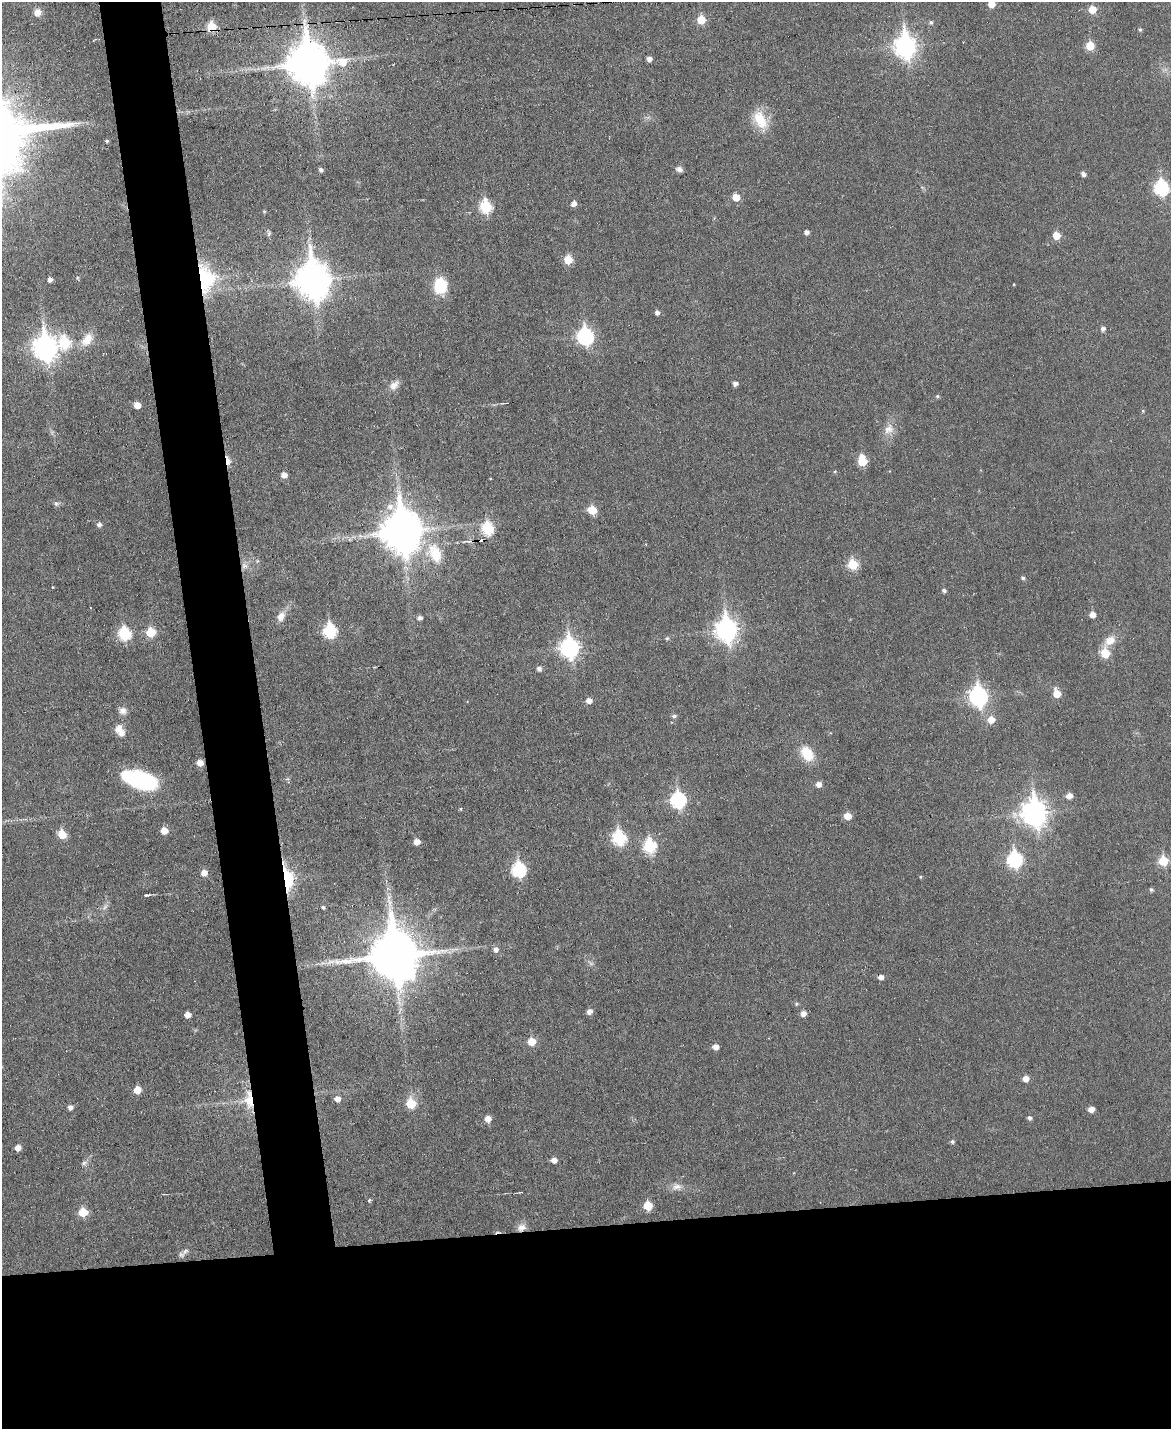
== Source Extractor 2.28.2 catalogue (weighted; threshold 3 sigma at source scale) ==
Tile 11 of 4 x 3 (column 3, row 3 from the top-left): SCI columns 2338-3506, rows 131-1557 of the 4676 x 4653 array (HDU 1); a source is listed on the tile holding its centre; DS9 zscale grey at full resolution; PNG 1173 x 1431 px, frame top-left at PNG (2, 2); no overlay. Shown black and unused: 19% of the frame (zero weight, under 3 of 6 exposures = <1% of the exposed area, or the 3 px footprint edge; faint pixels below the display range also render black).
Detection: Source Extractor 2.28.2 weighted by HDU 2 'WHT'; one run over the whole footprint, this tile lists its part. Background 0.0383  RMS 0.0043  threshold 0.0175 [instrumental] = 3 sigma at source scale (4.09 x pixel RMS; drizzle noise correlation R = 1.36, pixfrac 0.8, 0.05/0.05 arcsec/px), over >= 5 px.
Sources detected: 130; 2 too faint to see at this stretch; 1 cosmic-ray / hot-pixel residue — not listed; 1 inside a brighter listed object's ellipse — not listed separately; the other 126 listed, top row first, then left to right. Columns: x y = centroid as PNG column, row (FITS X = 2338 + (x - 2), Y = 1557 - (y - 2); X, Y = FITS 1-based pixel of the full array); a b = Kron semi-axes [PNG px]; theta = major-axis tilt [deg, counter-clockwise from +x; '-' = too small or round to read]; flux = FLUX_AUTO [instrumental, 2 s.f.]
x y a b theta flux
991 4 5 5 - 5.2
1092 9 6 6 - 6.7
37 12 9 8 - 3.1
701 20 6 5 - 10
931 22 6 5 - 0.88
211 27 6 5 - 16
1140 30 5 4 - 0.7
905 46 10 8 -83 240
1090 46 6 6 - 10
649 59 5 4 - 1.9
308 63 14 13 - 1400
760 120 26 15 -62 11
106 141 4 4 - 0.79
679 169 8 6 -20 1.5
320 170 5 4 - 1.2
1083 174 5 4 - 1.6
1161 188 8 7 - 55
736 197 6 5 - 6.4
574 203 6 5 - 2.1
486 207 7 6 - 33
264 211 4 4 - 0.43
806 232 5 4 - 1.6
269 233 9 5 86 0.85
1056 235 5 5 - 7.5
568 260 6 6 - 9.7
78 278 5 3 - 0.4
205 278 25 17 -80 34
50 279 5 4 - 1.8
313 280 14 11 -83 760
440 286 16 13 -89 15
657 312 5 5 - 1.4
1103 329 5 5 - 1.4
585 336 8 7 - 85
87 340 19 12 54 6
64 342 8 8 - 22
45 348 11 8 -82 310
735 383 5 5 - 1.7
394 385 14 9 39 2.9
937 396 5 4 - 0.6
137 405 5 5 - 4.8
1143 411 5 4 - 0.47
889 429 15 12 35 4.1
228 461 11 5 -81 3.2
862 461 7 6 - 15
284 475 5 5 - 3.1
56 504 8 6 -10 1.1
592 510 6 6 - 10
99 525 5 5 - 1.4
487 529 7 6 - 33
402 531 14 12 -82 1300
470 541 19 5 2 2.9
435 553 30 20 -65 16
853 564 6 6 - 18
244 566 10 8 -32 2.1
1023 578 5 5 - 0.77
944 590 5 4 - 1.1
91 608 3 2 - 0.28
1092 615 5 5 - 3.1
281 616 12 9 67 3.2
420 618 5 5 - 1.5
726 630 10 8 -83 220
330 631 7 7 - 42
150 632 6 6 - 15
124 634 7 6 - 36
667 638 5 5 - 0.66
1110 640 17 11 38 5.1
569 648 9 8 - 150
1105 653 7 6 - 12
539 669 5 5 - 1.5
1057 694 7 6 - 6
978 696 9 8 - 130
589 701 6 5 - 2.5
122 711 9 9 - 2.4
674 716 6 5 - 0.94
991 720 6 6 - 4.9
119 728 12 9 35 3
807 754 19 13 -55 9.1
200 763 6 5 - 4
140 780 34 16 -18 40
818 784 5 5 - 2.6
1069 796 6 5 - 3
678 800 8 7 - 65
1034 813 11 9 -81 330
847 816 6 6 - 5.4
164 831 6 5 - 4.8
62 834 6 5 - 11
619 838 8 7 - 45
417 842 5 5 - 3.5
650 846 7 7 - 37
1015 859 8 7 - 63
1163 861 6 6 - 14
518 870 8 7 - 48
204 873 5 5 - 3.6
921 877 5 3 - 0.36
287 878 13 6 -79 66
1151 889 5 4 - 0.84
146 895 7 3 6 1.1
323 907 5 4 - 0.65
496 949 6 6 - 1.8
394 956 16 15 - 2100
881 977 5 5 - 1.9
796 1004 6 4 -21 0.64
589 1011 6 5 - 2.1
803 1013 6 5 - 2.4
187 1015 5 5 - 3.5
532 1042 6 6 - 7.6
715 1047 6 5 - 2.4
1026 1079 6 5 - 3.3
137 1090 5 5 - 7.1
337 1099 6 5 - 2.6
248 1100 27 13 -87 9
411 1104 6 6 - 16
70 1107 5 5 - 1.6
1091 1109 5 5 - 3.4
1029 1118 5 5 - 1.2
488 1119 5 5 - 3.7
952 1142 5 5 - 0.88
18 1148 5 5 - 2.8
554 1160 6 5 - 2.2
84 1163 8 5 31 1.1
677 1187 14 10 3 2.9
369 1200 6 4 46 0.51
648 1206 6 6 - 10
83 1212 6 6 - 12
521 1227 12 9 26 2.8
185 1251 14 6 45 1.7
Overlapping masked pixels (flux is a lower limit): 9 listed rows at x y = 211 27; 308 63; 205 278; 228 461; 487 529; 470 541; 287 878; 248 1100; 521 1227
Isophote crosses this tile's border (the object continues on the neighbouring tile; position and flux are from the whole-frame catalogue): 1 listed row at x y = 991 4